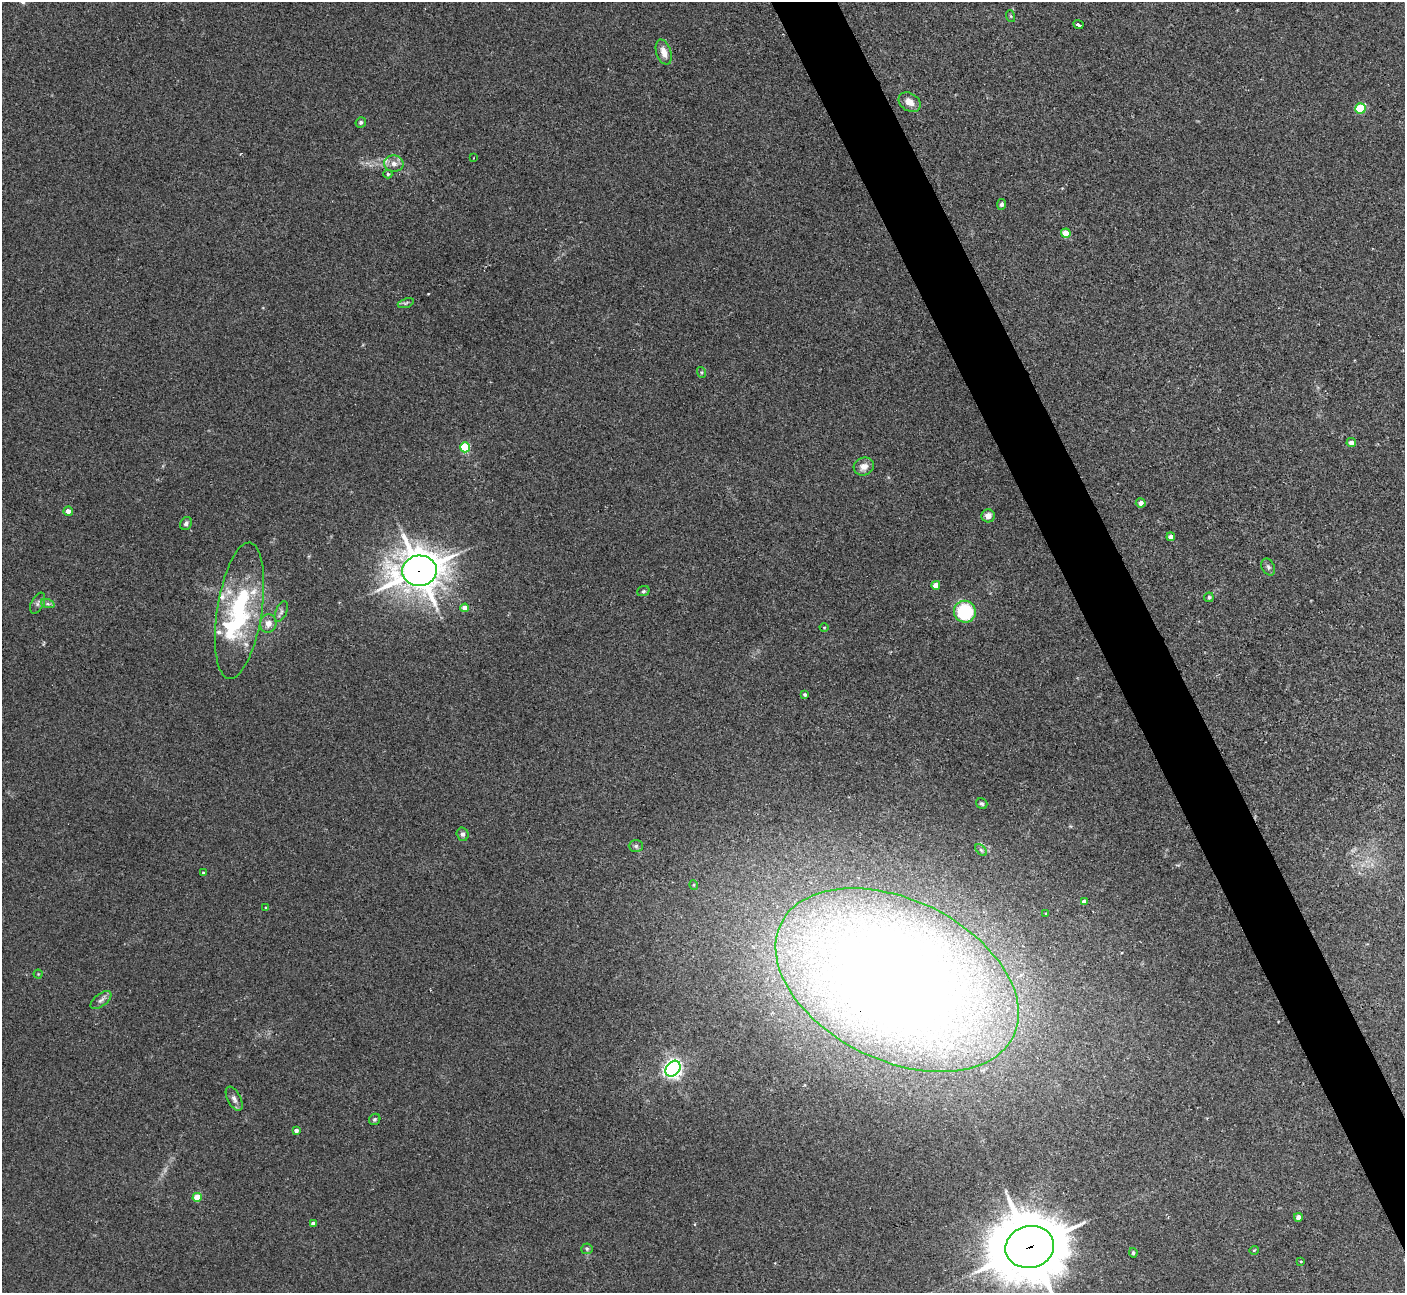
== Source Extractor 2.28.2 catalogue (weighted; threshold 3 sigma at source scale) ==
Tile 6 of 4 x 4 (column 2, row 2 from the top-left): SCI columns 1446-2848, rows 2769-4059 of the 5684 x 5663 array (HDU 1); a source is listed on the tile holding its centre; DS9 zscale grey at full resolution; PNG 1407 x 1295 px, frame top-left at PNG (2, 2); each listed source drawn as its Kron ellipse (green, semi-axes under 4 px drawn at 4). Shown black and unused: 4% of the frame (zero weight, under 2 of 3 exposures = <1% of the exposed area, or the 3 px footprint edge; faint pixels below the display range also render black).
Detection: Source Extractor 2.28.2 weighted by HDU 2 'WHT'; one run over the whole footprint, this tile lists its part. Background 0.0444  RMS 0.0076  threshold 0.0341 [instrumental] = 3 sigma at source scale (4.5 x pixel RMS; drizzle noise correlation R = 1.50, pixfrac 1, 0.05/0.05 arcsec/px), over >= 5 px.
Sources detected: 65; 6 inside a brighter listed object's ellipse — not listed separately; the other 59 listed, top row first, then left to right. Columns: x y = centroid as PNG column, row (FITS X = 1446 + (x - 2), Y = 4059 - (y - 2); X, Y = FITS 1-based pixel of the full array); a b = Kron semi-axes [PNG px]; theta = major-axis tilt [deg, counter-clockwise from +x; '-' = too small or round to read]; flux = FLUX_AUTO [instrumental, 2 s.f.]
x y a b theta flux
1010 16 6 4 -70 0.89
1078 25 5 3 - 13
664 52 13 7 -72 7
909 102 12 8 -34 6.3
1361 108 5 5 - 38
361 122 5 5 - 1.4
474 158 3 2 - 0.5
394 164 10 8 -3 4.6
388 174 4 4 - 1.1
1001 204 5 4 - 1.8
1066 233 5 4 - 14
406 303 8 4 19 1.4
701 372 5 3 - 0.87
1351 443 4 4 - 5.5
465 447 5 5 - 42
864 467 10 8 23 5.9
1141 503 5 4 - 4
68 511 5 4 - 4.3
988 516 6 6 - 4.9
186 523 7 5 55 2.2
1171 537 4 4 - 3.8
1268 567 9 6 -62 2
419 571 17 15 5 1800
936 585 4 4 - 8.7
643 591 6 5 - 1.3
1209 597 5 4 - 1.4
38 603 11 6 63 2.2
48 604 7 4 -18 1.6
465 608 4 4 - 7.8
239 611 69 22 81 94
281 612 11 5 68 2.2
965 612 11 11 - 47
268 623 9 8 - 5.3
824 627 4 3 - 0.58
805 695 4 4 - 1.3
982 804 6 5 - 1.5
463 834 7 6 - 2.4
636 846 7 6 - 1.9
981 850 7 4 -45 1.4
203 873 3 3 - 0.64
694 885 5 3 - 0.68
1084 902 4 4 - 3.8
266 908 4 3 - 0.82
1046 914 3 2 - 0.88
38 974 4 4 - 0.66
897 980 129 80 -26 1400
101 1000 12 6 38 3.2
673 1069 9 6 50 380
234 1099 13 6 -63 3.6
375 1119 6 5 - 1.3
296 1130 4 4 - 2.8
197 1197 4 4 - 15
1298 1217 4 4 - 4.1
313 1223 4 3 - 2.4
1030 1247 24 21 12 5800
587 1249 6 5 - 1.3
1254 1250 5 3 - 0.61
1133 1253 5 4 - 1.4
1301 1261 4 2 - 0.59
Overlapping masked pixels (flux is a lower limit): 3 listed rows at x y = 419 571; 897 980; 1030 1247
Isophote crosses this tile's border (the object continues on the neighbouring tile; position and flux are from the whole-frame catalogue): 1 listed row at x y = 1030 1247